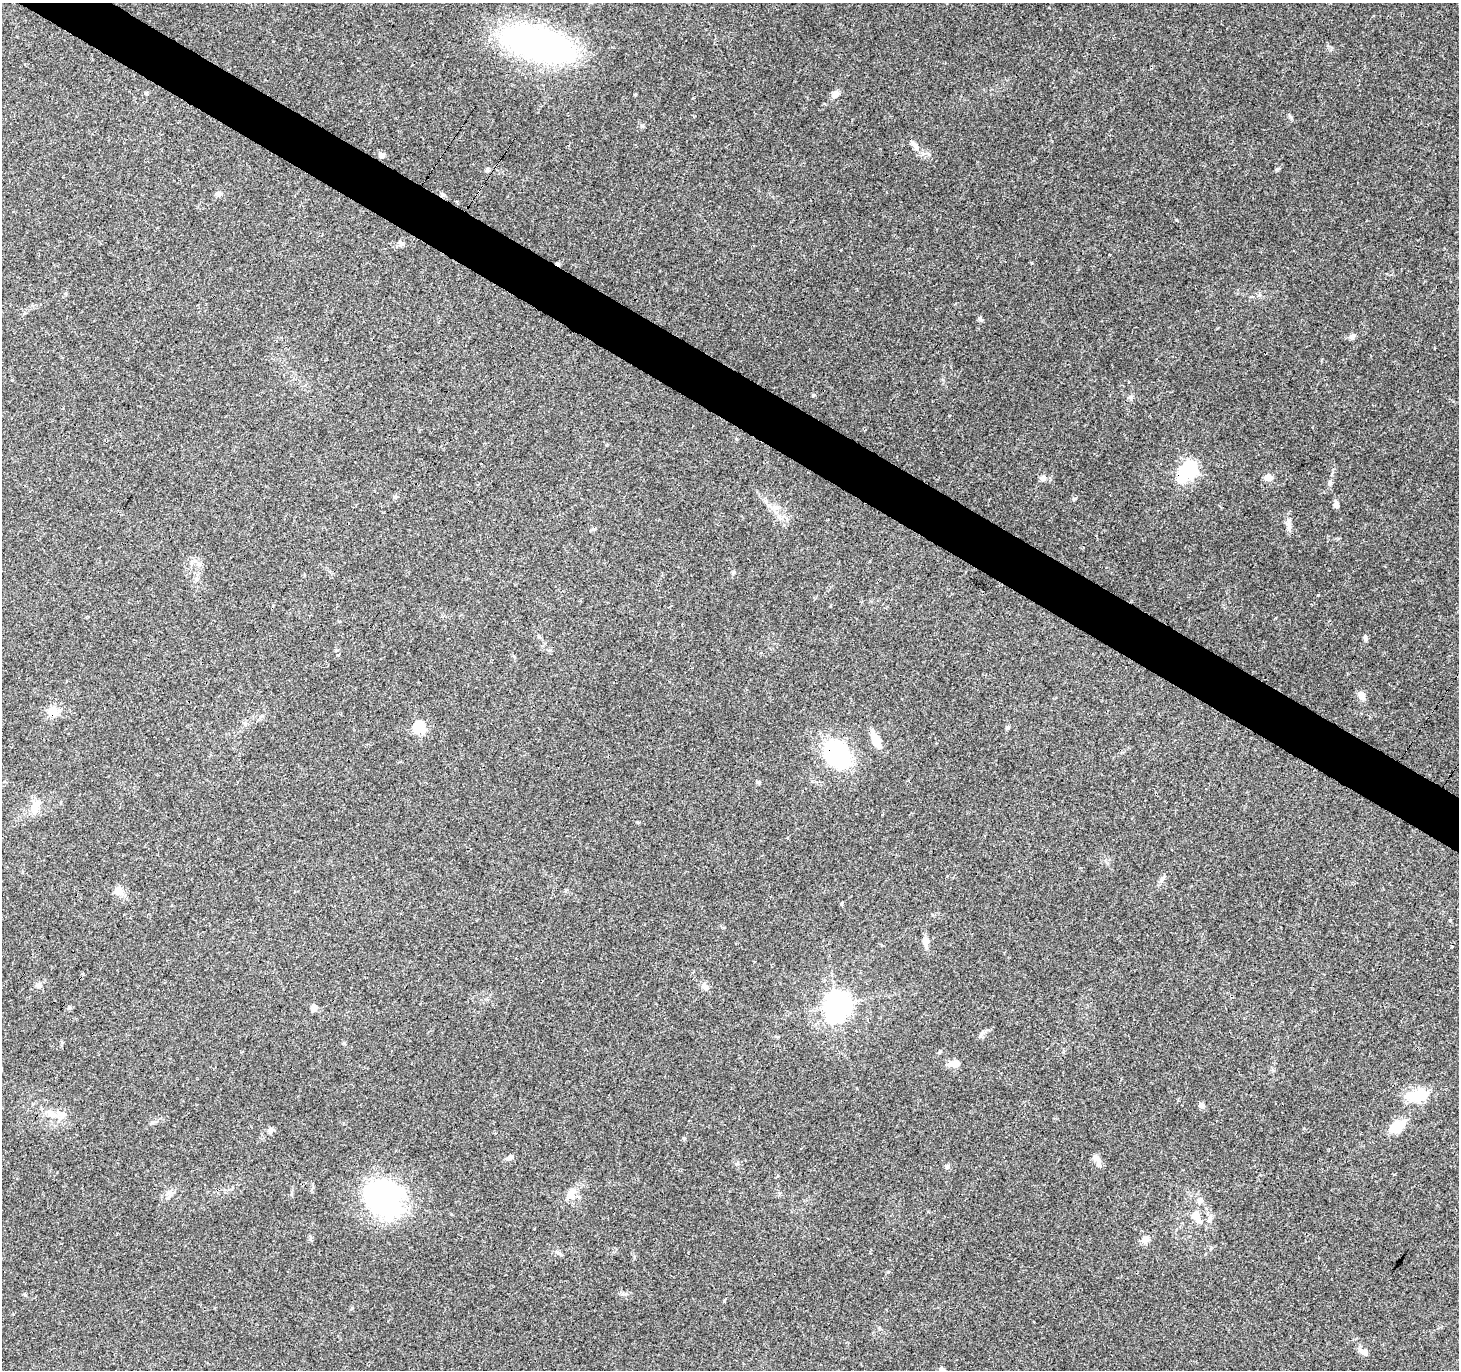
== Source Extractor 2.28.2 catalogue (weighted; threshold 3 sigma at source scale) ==
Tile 11 of 4 x 4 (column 3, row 3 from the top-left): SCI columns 2955-4411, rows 1614-2981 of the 5957 x 6001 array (HDU 1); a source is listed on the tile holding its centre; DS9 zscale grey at full resolution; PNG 1461 x 1372 px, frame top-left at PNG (2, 3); no overlay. Shown black and unused: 4% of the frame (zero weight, under 3 of 4 exposures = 3% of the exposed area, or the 3 px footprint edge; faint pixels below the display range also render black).
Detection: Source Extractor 2.28.2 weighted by HDU 2 'WHT'; one run over the whole footprint, this tile lists its part. Background 0.0398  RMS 0.0029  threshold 0.0131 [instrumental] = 3 sigma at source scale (4.5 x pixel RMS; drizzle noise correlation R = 1.50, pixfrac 1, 0.0396/0.0396 arcsec/px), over >= 5 px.
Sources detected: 69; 3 inside a brighter object's white glare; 2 cosmic-ray / hot-pixel residue — not listed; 1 inside a brighter listed object's ellipse — not listed separately; the other 63 listed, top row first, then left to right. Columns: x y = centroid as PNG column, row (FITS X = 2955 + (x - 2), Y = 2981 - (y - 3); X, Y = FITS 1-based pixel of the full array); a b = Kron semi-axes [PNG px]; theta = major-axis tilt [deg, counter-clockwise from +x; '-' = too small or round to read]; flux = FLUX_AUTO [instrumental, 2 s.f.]
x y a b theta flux
539 44 76 31 -15 82
146 93 6 4 -18 0.34
635 94 3 3 - 0.52
835 94 9 7 45 1.9
915 145 19 5 -57 1.6
381 155 8 7 - 1.1
219 193 7 6 - 0.7
400 243 12 4 -43 0.59
980 319 8 4 -62 0.54
1351 336 7 6 - 0.77
1131 397 7 5 47 0.61
1189 468 7 6 - 71
1268 477 10 8 -8 1.9
1043 478 7 6 - 1.3
1330 482 6 5 - 0.56
1074 499 5 5 - 0.4
1336 504 7 6 - 1.2
1288 524 7 6 - 0.94
594 529 6 4 29 0.48
197 579 7 6 - 0.67
1318 595 3 3 - 0.38
539 637 6 5 - 0.39
1365 638 8 5 -72 0.59
1362 696 13 8 -57 1.6
53 712 16 12 -85 3.1
419 727 6 6 - 28
1008 727 5 4 - 0.6
876 740 20 10 -72 3.8
837 754 38 24 -53 28
758 782 6 5 - 0.44
34 809 18 10 76 2.9
1162 879 12 3 59 0.69
118 891 10 10 - 2.3
841 904 4 3 - 2.3
925 941 17 7 -81 1.7
39 985 7 7 - 1.1
705 987 12 7 -62 1.5
838 1005 8 8 - 280
314 1007 7 6 - 1.6
69 1008 5 5 - 0.45
981 1034 10 4 57 0.71
242 1052 3 2 - 0.31
939 1052 6 3 70 0.33
954 1063 14 8 4 2.6
1413 1096 26 15 -8 6.2
1201 1105 8 6 -57 0.97
50 1113 10 7 -16 1.6
62 1116 12 8 59 2
1397 1127 17 10 35 7
270 1130 7 6 - 1
684 1138 6 4 -1 0.33
509 1158 10 5 27 0.98
1097 1160 19 6 -67 1.6
947 1167 5 5 - 0.58
169 1192 8 6 44 1
571 1194 17 10 88 2.5
384 1199 43 38 -59 51
1200 1200 9 7 72 1.4
1195 1216 16 12 -14 3
534 1229 3 2 - 0.36
1145 1240 11 9 40 1.6
1364 1352 12 7 -16 1.4
941 1369 5 4 - 0.78
Overlapping masked pixels (flux is a lower limit): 2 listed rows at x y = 53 712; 837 754
Isophote crosses this tile's border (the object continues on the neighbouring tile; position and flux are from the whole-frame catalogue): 1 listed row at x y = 941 1369
Unlisted compact peaks at least as high as the median listed source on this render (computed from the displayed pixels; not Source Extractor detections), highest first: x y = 1176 220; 1277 169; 1290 117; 813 395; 1032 263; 642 126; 1450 920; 25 1295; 734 572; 888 1272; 737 1164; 949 415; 1331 49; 344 1043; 637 822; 352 1308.